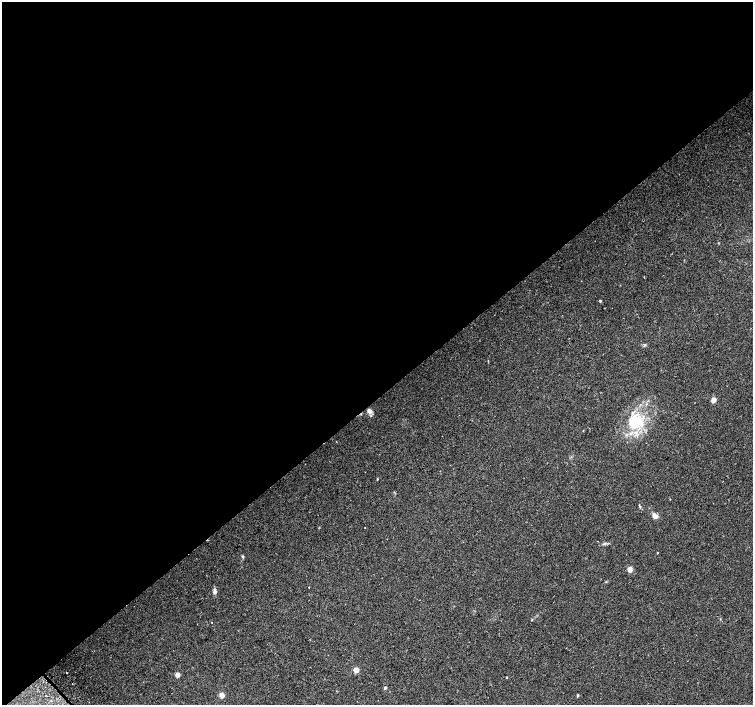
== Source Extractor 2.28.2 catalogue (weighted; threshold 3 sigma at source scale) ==
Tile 2 of 4 x 4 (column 2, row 1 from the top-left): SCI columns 1537-3038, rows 4448-5852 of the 6068 x 6021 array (HDU 1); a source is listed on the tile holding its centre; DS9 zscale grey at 2 x 2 block average (1 PNG px = mean of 2 x 2 image px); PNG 755 x 707 px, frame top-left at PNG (2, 2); no overlay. Shown black and unused: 57% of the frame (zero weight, under 2 of 3 exposures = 2% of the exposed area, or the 3 px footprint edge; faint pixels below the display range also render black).
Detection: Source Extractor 2.28.2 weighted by HDU 2 'WHT'; one run over the whole footprint, this tile lists its part. Background 0.0845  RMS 0.012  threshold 0.0519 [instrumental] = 3 sigma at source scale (4.5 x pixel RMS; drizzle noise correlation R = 1.50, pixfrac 1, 0.0396/0.0396 arcsec/px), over >= 5 px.
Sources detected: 18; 2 cosmic-ray / hot-pixel residue — not listed; the other 16 listed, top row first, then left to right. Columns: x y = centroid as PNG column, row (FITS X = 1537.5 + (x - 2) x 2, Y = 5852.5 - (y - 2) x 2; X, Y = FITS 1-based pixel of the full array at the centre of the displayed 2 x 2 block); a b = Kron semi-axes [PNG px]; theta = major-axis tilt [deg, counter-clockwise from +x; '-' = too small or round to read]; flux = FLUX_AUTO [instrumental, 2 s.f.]
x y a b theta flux
600 301 3 2 - 2.2
714 400 4 3 - 21
369 411 7 5 -38 11
636 421 15 12 -3 71
377 479 3 2 - 1.6
655 516 6 4 -39 16
243 557 4 3 - 2.6
630 569 3 3 - 22
214 591 8 4 87 7.1
356 670 3 3 - 28
67 673 2 2 - 1.3
177 675 3 3 - 17
506 677 3 2 - 1.4
385 688 3 3 - 3.7
222 695 4 3 - 25
578 695 4 2 - 2.2
Diffuse or blended objects may show on this block-average render without a row.